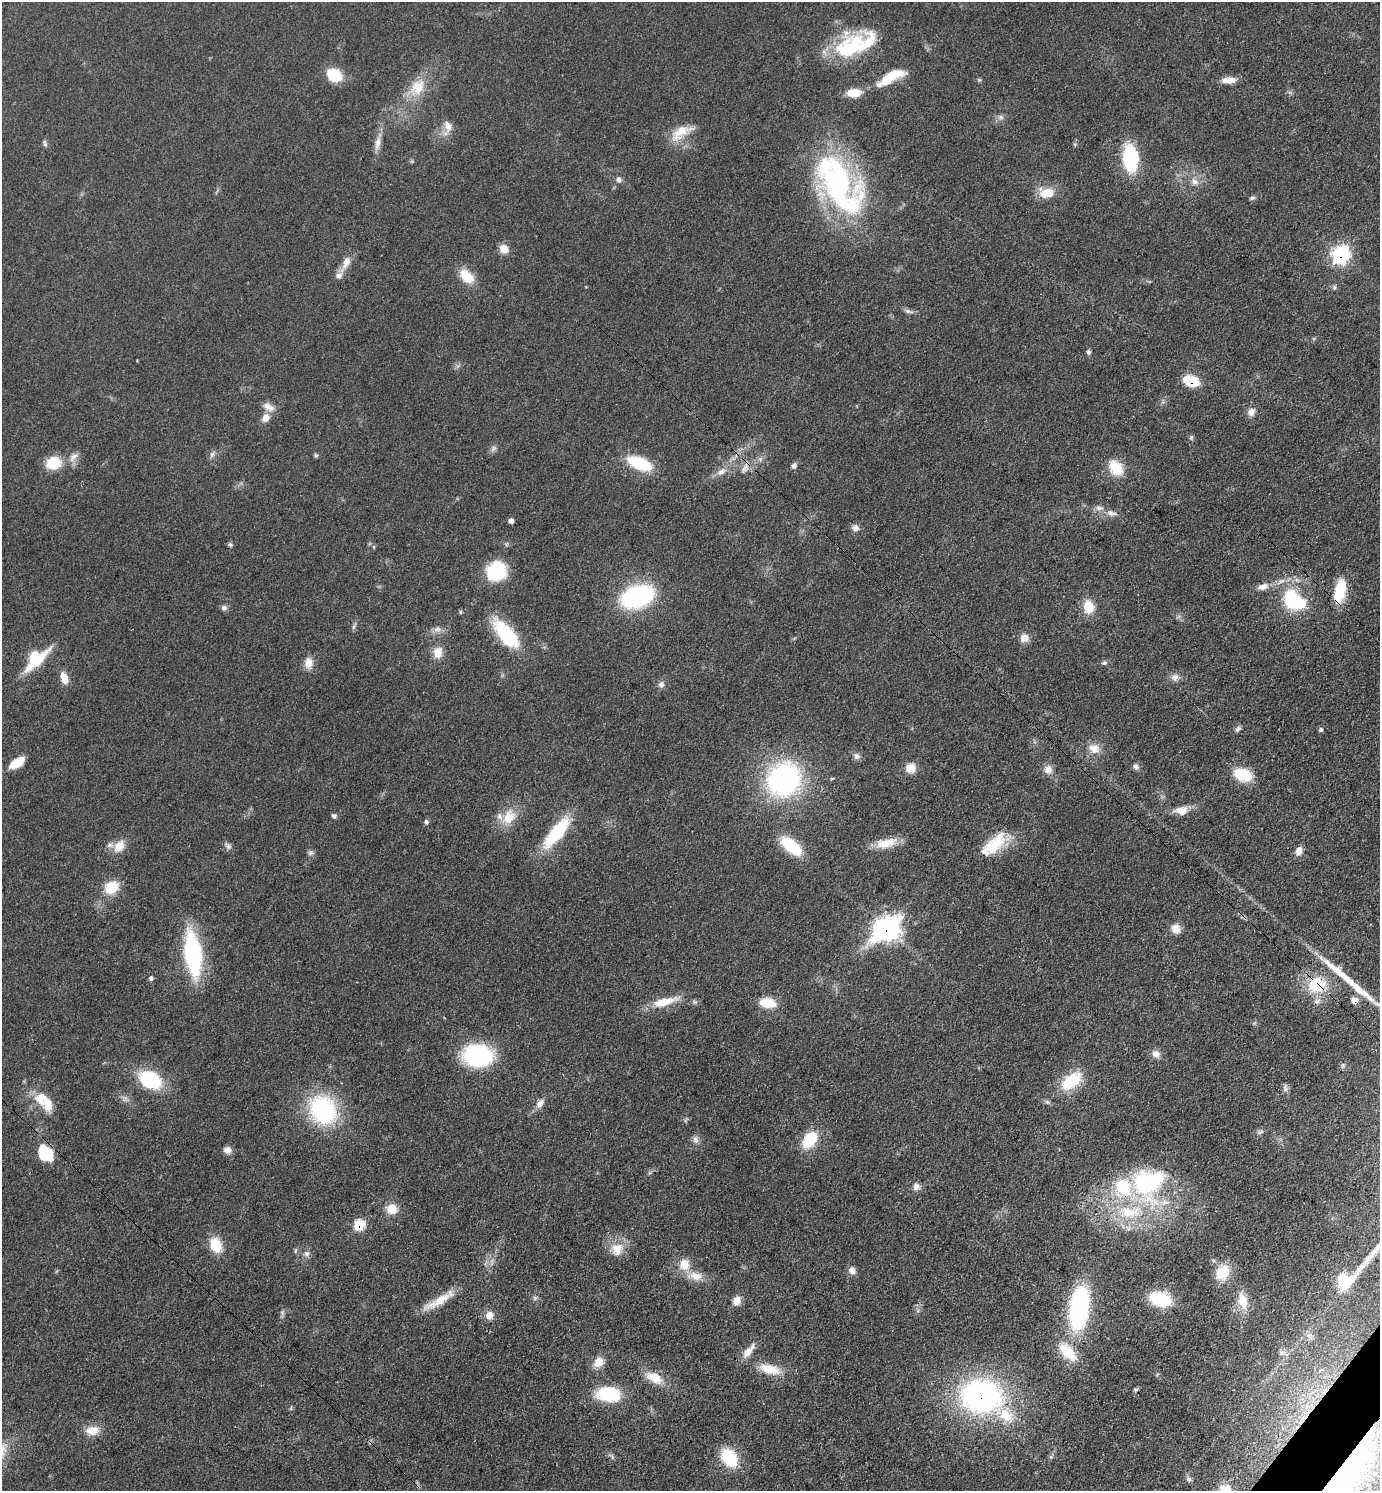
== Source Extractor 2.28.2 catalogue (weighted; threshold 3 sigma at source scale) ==
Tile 6 of 4 x 4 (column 2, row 2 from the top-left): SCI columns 1676-3053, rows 2982-4470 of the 5965 x 5962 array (HDU 1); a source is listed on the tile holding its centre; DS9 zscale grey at full resolution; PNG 1382 x 1493 px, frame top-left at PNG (2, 2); no overlay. Shown black and unused: <1% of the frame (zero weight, under 3 of 4 exposures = <1% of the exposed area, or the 3 px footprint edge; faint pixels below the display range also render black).
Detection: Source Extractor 2.28.2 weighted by HDU 2 'WHT'; one run over the whole footprint, this tile lists its part. Background 0.0772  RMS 0.0065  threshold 0.0295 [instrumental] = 3 sigma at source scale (4.5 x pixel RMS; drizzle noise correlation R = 1.50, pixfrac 1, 0.05/0.05 arcsec/px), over >= 5 px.
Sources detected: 160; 3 inside a brighter object's white glare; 2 cosmic-ray / hot-pixel residue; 1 long thin detection or spike segment (spike, bleed or trail) — not listed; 10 inside a brighter listed object's ellipse — not listed separately; the other 144 listed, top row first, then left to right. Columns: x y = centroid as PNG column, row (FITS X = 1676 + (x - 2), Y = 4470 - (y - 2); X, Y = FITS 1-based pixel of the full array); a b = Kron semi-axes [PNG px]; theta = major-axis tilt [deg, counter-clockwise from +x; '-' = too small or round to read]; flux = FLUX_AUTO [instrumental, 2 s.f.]
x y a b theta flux
846 51 37 31 -82 40
334 75 16 12 -29 18
891 77 34 10 30 21
979 80 5 5 - 0.84
1229 80 18 7 3 6.5
417 87 26 19 52 17
854 93 15 8 3 12
1000 117 7 6 - 2
448 126 15 10 -72 6
681 132 32 13 30 14
45 143 10 4 -77 1.4
378 143 20 7 80 5.5
1130 158 23 13 -85 52
619 179 8 7 - 2.3
1194 182 12 8 -31 4.2
838 186 80 43 -55 150
1047 193 20 13 2 11
1252 198 7 5 27 1.3
504 249 11 10 - 5.7
1340 254 9 8 - 150
346 262 18 8 66 6.8
467 276 20 12 -46 14
1334 287 7 5 89 1.3
908 311 7 6 - 1.7
1089 352 7 6 - 1.4
1191 381 13 8 -16 25
269 407 17 9 -26 5
1251 412 11 9 69 4.2
265 418 10 8 51 5.5
1191 438 6 5 - 1.1
493 448 9 6 50 2.1
212 454 9 6 63 2
316 455 5 5 - 1.1
73 457 16 8 40 4.8
760 459 7 5 47 1.6
54 463 16 13 14 17
639 463 22 10 -22 36
794 465 8 6 47 2.1
1116 468 20 14 -55 15
721 472 15 7 33 4.8
1111 513 15 8 -14 4.2
511 521 5 5 - 2.6
855 528 10 8 -7 3
230 544 7 5 -74 1.2
497 571 22 20 33 31
1263 587 14 8 15 5.1
1340 591 29 12 77 20
637 596 28 18 19 92
1291 599 20 14 -86 39
1088 607 13 11 -75 14
224 608 8 7 - 2
460 612 6 4 -90 0.87
354 626 8 4 71 1.3
437 629 13 7 6 3.4
506 633 42 17 -50 37
1024 638 9 9 - 5.5
438 652 12 10 81 8
36 659 33 16 43 25
308 663 15 11 88 6.3
1104 663 6 6 - 1.4
1175 677 11 9 9 3.7
64 678 12 7 -70 8.2
661 684 9 8 - 2.5
1238 729 8 6 52 1.8
1321 730 5 4 - 1.7
1094 749 16 12 -18 7.4
856 756 10 7 -45 2.5
17 763 18 9 33 12
1136 767 8 7 - 2.2
910 768 9 8 - 11
1048 769 11 11 - 4.5
1243 775 16 10 -18 28
784 779 32 28 48 130
832 779 4 4 - 1.3
1181 811 17 11 0 7.4
334 816 7 5 -40 1.6
509 817 22 15 53 14
426 822 6 6 - 1.5
556 833 31 10 51 51
886 843 28 11 13 12
119 846 18 12 54 9.6
228 846 12 6 -38 2.3
791 846 25 12 -39 29
992 846 33 19 43 20
1299 851 11 8 72 4.1
311 853 8 7 - 1.8
111 887 16 13 28 16
886 928 12 9 36 400
1176 929 10 10 - 6.2
193 953 32 12 -83 120
151 978 6 5 - 1.4
1317 985 21 18 8 27
664 1002 34 10 15 15
767 1003 16 9 -9 16
1156 1054 11 10 - 3.9
477 1055 21 17 -4 97
150 1080 17 12 -25 57
1071 1081 27 15 37 24
1285 1088 11 5 -70 2.1
41 1097 19 15 46 12
540 1103 12 8 53 4.1
323 1110 27 22 -53 83
1260 1132 10 4 27 1.5
810 1139 15 10 52 29
696 1140 11 7 -73 2.9
227 1150 9 8 - 3.8
45 1153 15 12 -45 28
1145 1182 41 27 -70 74
916 1187 10 9 - 3.4
391 1209 12 11 - 8.7
1130 1212 43 19 3 42
359 1224 7 6 - 37
216 1245 16 12 -65 16
617 1249 19 16 81 11
295 1250 7 3 81 0.93
307 1254 8 8 - 2.4
1370 1256 37 8 52 14
684 1264 14 12 -82 9.4
852 1270 9 8 - 3.8
1222 1272 17 13 54 18
695 1276 19 11 -16 8.7
1344 1281 19 16 55 20
535 1298 7 5 47 1.4
1160 1299 18 12 -14 37
438 1301 45 9 30 14
736 1301 11 9 51 5.4
1243 1301 25 12 -75 11
1079 1308 32 14 84 120
282 1312 8 6 72 1.5
489 1315 11 10 - 4.8
1310 1336 11 5 -49 2.3
748 1351 20 8 51 7.7
1068 1352 25 13 -45 19
1282 1353 7 5 29 1.6
599 1362 14 11 51 7.3
770 1369 28 12 -15 15
654 1378 21 12 -24 12
1135 1389 7 3 8 0.89
609 1394 25 15 -6 34
981 1396 35 28 -6 180
92 1430 18 11 5 9.1
729 1457 16 11 -54 36
1349 1470 105 34 54 210
1189 1479 8 6 -31 1.8
Overlapping masked pixels (flux is a lower limit): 11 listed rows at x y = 891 77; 1340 254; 1191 381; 1340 591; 886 928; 1317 985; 45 1153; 1130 1212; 359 1224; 981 1396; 1349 1470
Isophote crosses this tile's border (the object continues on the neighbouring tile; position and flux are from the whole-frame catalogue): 1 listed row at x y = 1349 1470